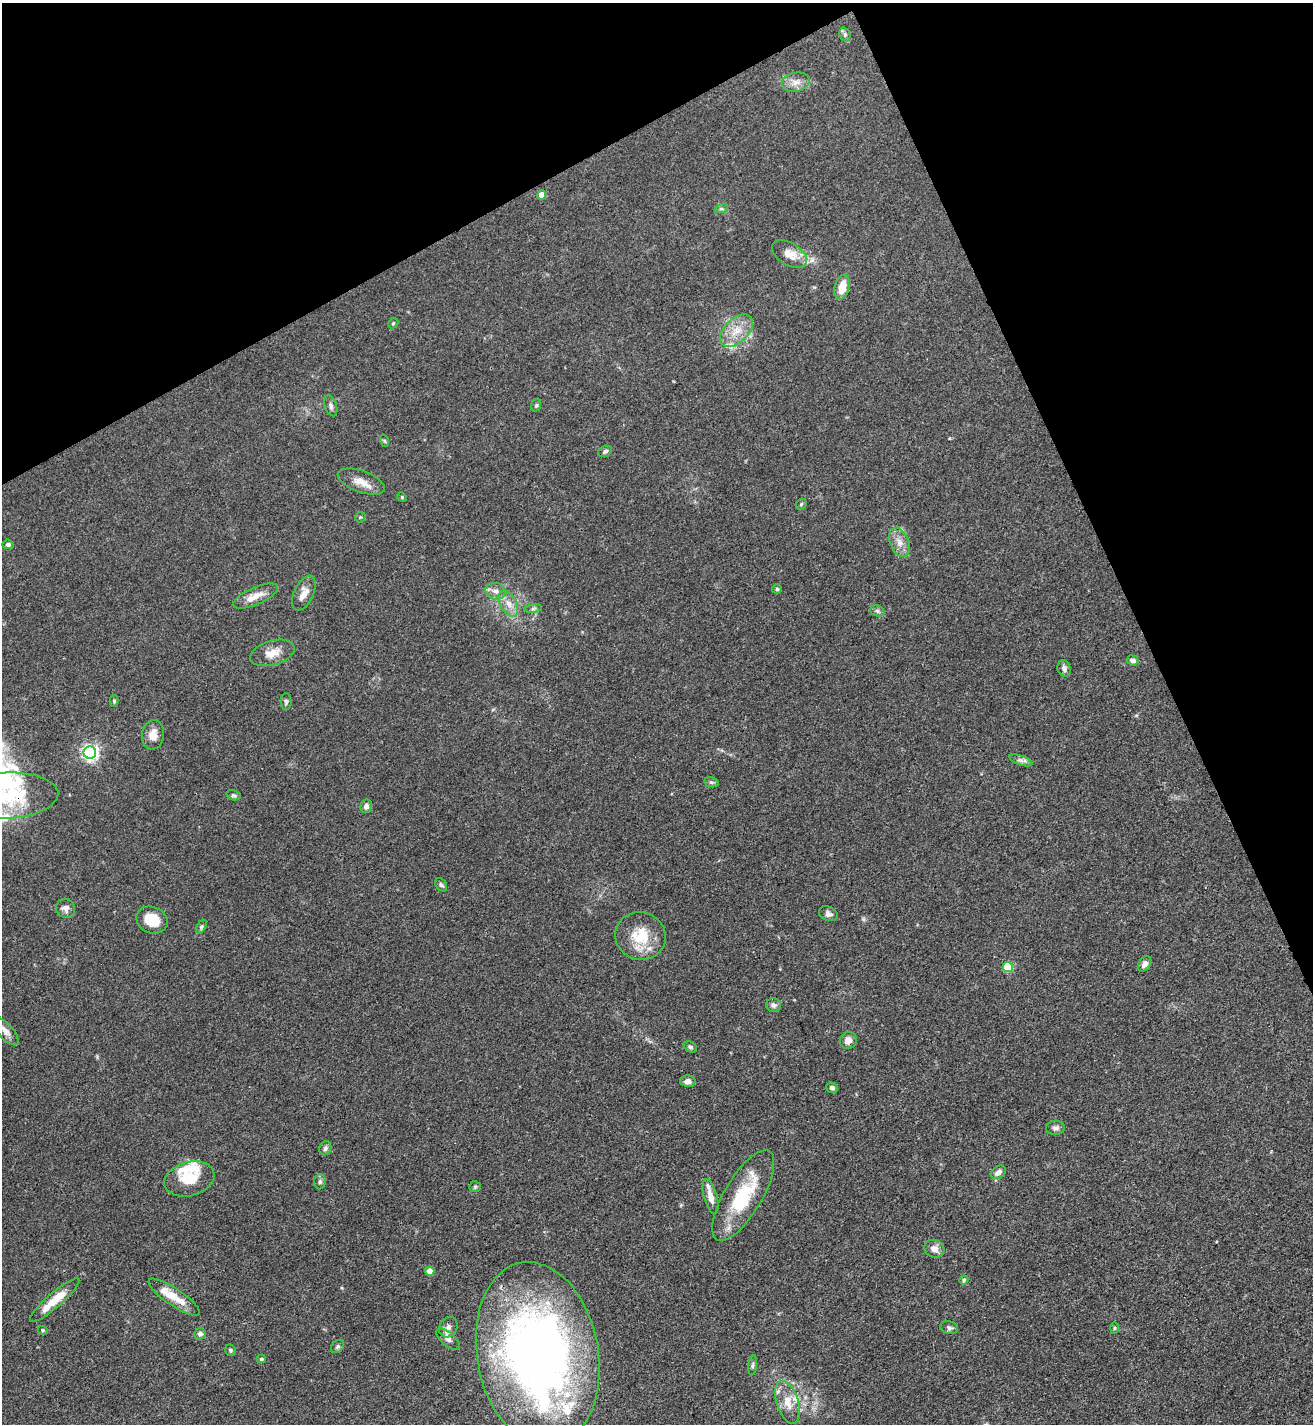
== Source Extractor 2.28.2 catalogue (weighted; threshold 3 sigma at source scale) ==
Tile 3 of 4 x 4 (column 3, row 1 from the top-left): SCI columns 2911-4221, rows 4271-5692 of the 5686 x 5693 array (HDU 1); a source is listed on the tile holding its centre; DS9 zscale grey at full resolution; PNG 1315 x 1426 px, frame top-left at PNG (2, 3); each listed source drawn as its Kron ellipse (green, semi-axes under 4 px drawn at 4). Shown black and unused: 24% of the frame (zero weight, under 3 of 4 exposures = <1% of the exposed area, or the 3 px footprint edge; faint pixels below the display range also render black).
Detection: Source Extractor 2.28.2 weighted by HDU 2 'WHT'; one run over the whole footprint, this tile lists its part. Background 0.0677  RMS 0.0058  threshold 0.0263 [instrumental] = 3 sigma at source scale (4.5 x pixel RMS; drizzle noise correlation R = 1.50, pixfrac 1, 0.05/0.05 arcsec/px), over >= 5 px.
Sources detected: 86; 10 inside a brighter listed object's ellipse — not listed separately; the other 76 listed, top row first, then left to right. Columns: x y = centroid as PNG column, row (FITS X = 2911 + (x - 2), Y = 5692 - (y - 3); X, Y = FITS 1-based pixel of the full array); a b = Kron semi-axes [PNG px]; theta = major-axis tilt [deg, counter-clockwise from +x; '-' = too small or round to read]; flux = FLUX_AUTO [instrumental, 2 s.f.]
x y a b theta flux
845 34 7 5 -70 1.2
796 82 14 9 11 4.7
542 195 4 4 - 9.2
721 209 7 4 18 1
789 254 19 11 -31 7.6
842 287 13 7 75 9.2
393 323 5 4 - 0.69
736 331 20 12 44 10
536 405 6 5 - 0.95
331 406 11 6 -71 1.9
385 441 6 4 -70 0.8
605 451 7 5 28 1.3
361 482 24 10 -20 7
402 497 5 4 - 0.67
801 504 6 5 - 0.82
360 517 5 4 - 0.78
899 542 15 9 -66 5.2
8 544 6 5 - 1.6
777 589 5 5 - 0.87
496 591 10 8 -14 3.4
304 593 19 9 65 5.8
256 596 24 8 24 6.9
508 604 14 8 -61 5
533 608 8 4 9 1.1
877 611 7 5 -22 1.2
272 653 23 12 16 8.2
1133 660 6 5 - 2.2
1064 668 8 6 -71 2
114 701 5 4 - 0.95
286 702 8 5 -88 1.2
153 735 15 11 82 5.8
90 753 6 6 - 170
1021 760 12 4 -19 2
711 782 7 5 -11 1.1
233 795 7 5 -15 1.1
7 796 51 23 2 44
366 806 7 6 - 2.2
441 885 7 5 -55 1.2
65 908 10 9 - 3.4
828 914 10 7 -24 2.2
152 920 16 13 -23 12
201 927 7 4 58 1.1
640 936 25 24 - 19
1145 964 8 5 55 3
1008 967 5 5 - 31
774 1005 7 7 - 1.9
5 1031 18 7 -49 3.5
848 1040 9 8 - 3.8
690 1047 7 5 -31 1.2
688 1081 8 5 0 2.6
832 1088 5 5 - 1.9
1055 1128 9 7 8 2.2
325 1148 7 6 - 1.6
998 1172 8 6 33 2.9
189 1179 26 17 16 17
320 1182 7 5 85 1.4
475 1187 6 5 - 0.97
711 1196 18 6 -75 5
743 1196 51 18 59 36
934 1249 10 8 -25 4
430 1271 4 4 - 9.9
964 1280 5 4 - 0.93
174 1297 30 8 -34 12
55 1300 32 7 41 13
448 1327 10 8 61 2.9
949 1328 9 6 -16 1.5
1114 1328 6 4 89 0.67
43 1330 5 4 - 0.73
200 1334 6 5 - 2.2
448 1339 14 6 -40 2.8
337 1347 7 5 45 1
230 1350 6 5 - 0.96
538 1354 93 60 -80 410
261 1359 4 3 - 0.91
753 1365 10 4 85 1.2
788 1402 22 11 -71 9
Overlapping masked pixels (flux is a lower limit): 1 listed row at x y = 7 796
Isophote crosses this tile's border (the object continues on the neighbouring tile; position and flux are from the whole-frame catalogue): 2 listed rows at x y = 7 796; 538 1354